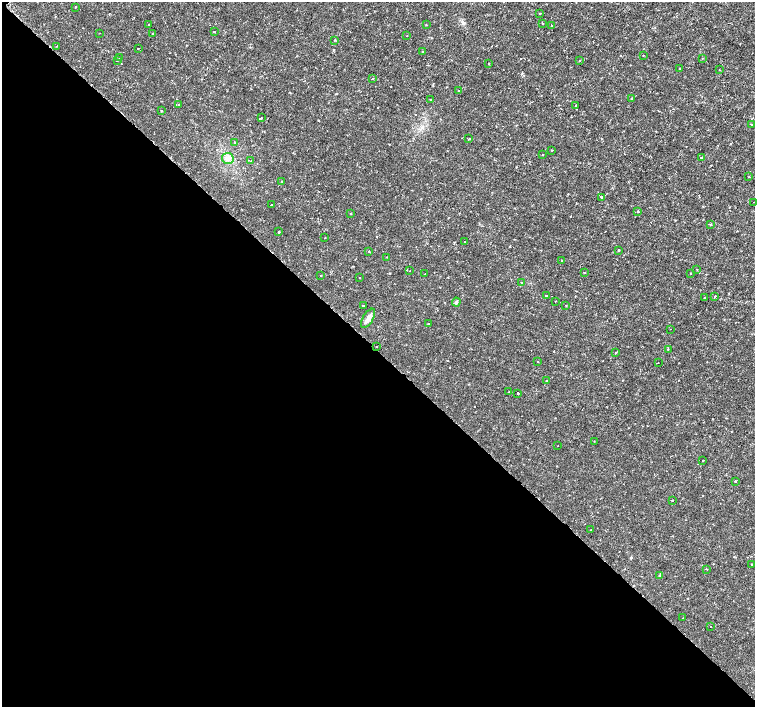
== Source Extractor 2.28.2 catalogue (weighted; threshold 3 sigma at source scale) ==
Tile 9 of 4 x 4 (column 1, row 3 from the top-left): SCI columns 3-1508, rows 1574-2982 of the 6041 x 6034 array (HDU 1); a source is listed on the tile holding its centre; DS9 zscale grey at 2 x 2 block average (1 PNG px = mean of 2 x 2 image px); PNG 757 x 709 px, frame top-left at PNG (2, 2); each listed source drawn as its Kron ellipse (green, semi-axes under 4 px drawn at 4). Shown black and unused: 50% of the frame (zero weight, under 2 of 3 exposures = <1% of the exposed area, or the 3 px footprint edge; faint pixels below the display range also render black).
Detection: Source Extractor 2.28.2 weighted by HDU 2 'WHT'; one run over the whole footprint, this tile lists its part. Background 0.00334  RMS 0.0011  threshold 0.00482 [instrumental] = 3 sigma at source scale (4.5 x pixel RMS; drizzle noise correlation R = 1.50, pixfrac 1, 0.0396/0.0396 arcsec/px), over >= 5 px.
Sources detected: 94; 4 cosmic-ray / hot-pixel residue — neither listed nor drawn; the other 90 listed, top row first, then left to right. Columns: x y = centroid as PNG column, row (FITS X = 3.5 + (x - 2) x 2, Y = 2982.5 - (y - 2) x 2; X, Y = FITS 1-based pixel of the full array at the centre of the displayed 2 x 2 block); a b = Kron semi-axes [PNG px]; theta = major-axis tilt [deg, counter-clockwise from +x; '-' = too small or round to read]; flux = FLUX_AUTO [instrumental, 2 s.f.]
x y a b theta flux
75 7 3 2 - 0.12
540 13 2 2 - 0.3
542 23 2 2 - 0.13
148 24 2 2 - 0.12
427 25 2 2 - 0.14
551 25 2 2 - 0.22
214 32 2 2 - 0.15
100 33 2 2 - 0.088
153 34 2 2 - 0.58
407 35 2 2 - 0.13
335 40 2 2 - 0.17
57 46 2 2 - 0.13
138 48 2 2 - 0.36
423 51 2 2 - 0.22
643 55 2 2 - 0.1
119 58 2 2 - 0.25
702 58 2 2 - 0.15
117 60 3 2 - 0.15
580 61 2 2 - 0.16
489 64 3 2 - 0.11
680 68 2 2 - 0.19
719 70 2 2 - 0.11
372 78 3 2 - 0.22
458 90 2 2 - 0.096
631 99 2 2 - 0.24
431 100 2 2 - 0.25
179 105 2 2 - 0.26
576 106 2 2 - 0.46
162 111 2 2 - 0.17
261 118 3 2 - 0.18
751 125 2 2 - 0.19
469 139 2 2 - 0.24
234 142 3 2 - 0.13
552 150 2 2 - 0.16
542 155 2 2 - 0.15
228 158 6 5 - 1
701 158 2 2 - 0.54
251 161 2 2 - 0.12
749 177 2 2 - 0.21
282 181 2 2 - 0.15
601 197 2 2 - 0.75
754 202 2 2 - 0.099
271 204 2 2 - 0.14
638 212 2 2 - 0.44
350 214 2 2 - 0.4
711 225 2 2 - 0.23
279 232 2 2 - 0.41
325 238 2 2 - 0.1
465 242 2 2 - 0.27
618 250 2 2 - 0.37
369 251 2 2 - 0.22
387 257 2 2 - 0.1
562 260 2 2 - 0.29
697 269 2 2 - 0.15
410 271 2 2 - 0.091
584 272 2 2 - 0.36
690 273 2 2 - 0.12
425 274 2 2 - 0.21
321 276 2 2 - 0.17
360 278 2 2 - 0.21
521 282 2 2 - 0.67
546 296 2 2 - 0.4
715 296 2 2 - 0.2
704 298 2 2 - 0.16
555 301 2 2 - 0.1
456 302 4 3 - 0.33
566 305 2 2 - 0.12
363 306 2 2 - 0.26
368 318 11 5 59 1.1
428 324 2 2 - 0.36
670 329 2 2 - 0.12
376 346 2 2 - 0.12
668 349 2 2 - 0.29
616 353 2 2 - 0.44
537 362 2 2 - 0.14
658 363 2 2 - 0.13
546 381 3 2 - 0.18
509 391 2 2 - 0.12
518 393 2 2 - 0.49
594 441 2 2 - 0.13
558 446 2 2 - 0.18
703 460 2 2 - 0.28
735 481 2 2 - 0.56
672 500 2 2 - 0.26
591 529 2 2 - 0.11
752 564 2 2 - 0.1
707 569 2 2 - 0.27
660 575 4 2 - 0.24
683 618 2 2 - 0.075
711 627 2 2 - 0.12
Diffuse or blended objects may show on this block-average render without a row.